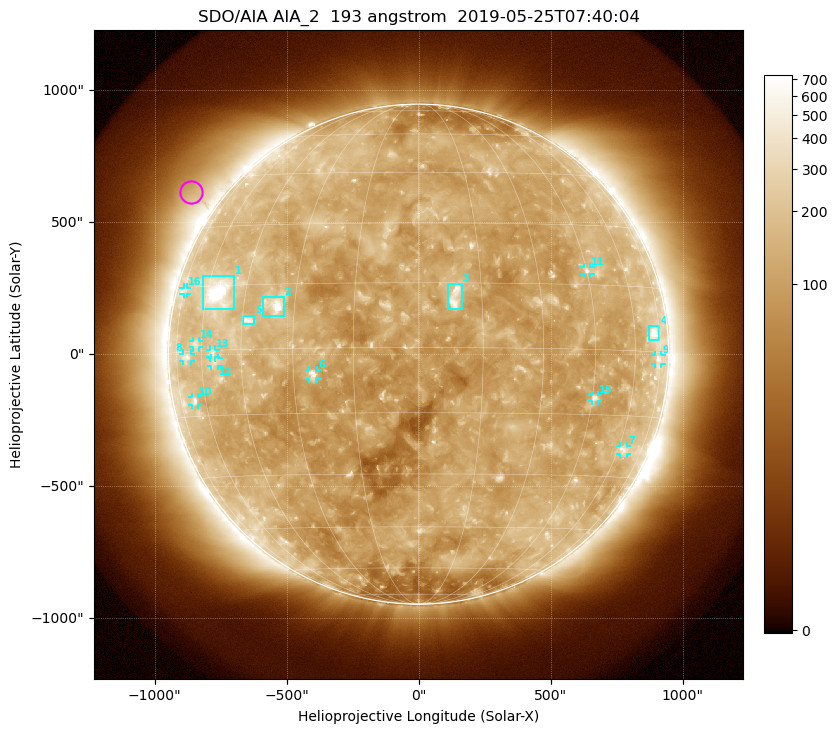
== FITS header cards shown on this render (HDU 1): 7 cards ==
TELESCOP= 'SDO/AIA'
INSTRUME= 'AIA_2'
WAVELNTH=                  193
WAVEUNIT= 'angstrom'
DATE-OBS= '2019-05-25T07:40:04.84'
CTYPE1  = 'HPLN-TAN'
CTYPE2  = 'HPLT-TAN'

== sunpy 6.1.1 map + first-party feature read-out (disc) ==
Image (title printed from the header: SDO/AIA AIA_2  193 angstrom  2019-05-25T07:40:04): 1024 x 1024 px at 2.4 arcsec/px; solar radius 947 arcsec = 395 px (full disc in frame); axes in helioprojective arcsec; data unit not stated in the header (colour bar unlabelled)
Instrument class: DISC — disc imager (sunpy class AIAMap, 193 A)
Bright regions (active regions / flare kernels): reference = the median radial profile (limb darkening/brightening removed); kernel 9 px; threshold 5 sigma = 183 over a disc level ~109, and >= 1.15x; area >= 12 px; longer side >= 9 px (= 22 arcsec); searched inside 0.97 R_sun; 16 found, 16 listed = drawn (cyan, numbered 1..; 11 of them under ~33 arcsec drawn as corner ticks so the feature stays visible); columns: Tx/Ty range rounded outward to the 5 arcsec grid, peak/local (2 s.f.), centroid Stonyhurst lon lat
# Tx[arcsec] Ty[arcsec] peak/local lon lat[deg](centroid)
1 -815..-695 170..295 23 -55 +13
2 -590..-510 145..215 10 -35 +10
3 110..165 170..270 6.3 +9 +12
4 870..915 55..105 5.2 +71 +4
5 -665..-625 110..150 4.9 -43 +7
6 -415..-385 -95..-60 6.2 -25 -6
7 760..790 -380..-345 3.3 +63 -23
8 -895..-865 -30..5 3 -68 -1
9 895..920 -35..-5 3 +74 -2
10 -860..-835 -195..-160 3.3 -65 -11
11 625..650 305..330 4.1 +45 +18
12 -785..-755 -45..-15 3 -54 -3
13 -790..-770 -15..20 3 -55 -1
14 -855..-830 25..50 2.7 -63 +2
15 655..680 -180..-155 3.6 +46 -11
16 -890..-875 225..255 2.2 -74 +14
Off-limb structures (1.02-1.3 R_sun): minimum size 162 px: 5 found; the strongest spans PA ~35..70 deg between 1.02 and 1.3 R_sun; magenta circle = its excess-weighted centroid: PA ~55 deg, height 1.12 R_sun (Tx ~-865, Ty ~615 arcsec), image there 2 x the reference